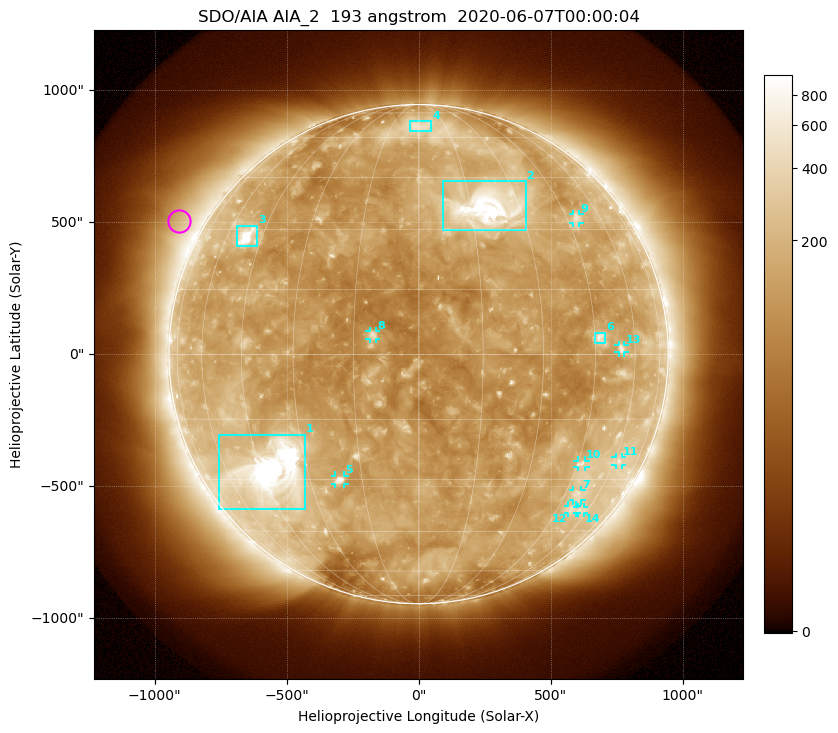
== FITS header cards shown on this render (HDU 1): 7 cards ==
TELESCOP= 'SDO/AIA'
INSTRUME= 'AIA_2'
WAVELNTH=                  193
WAVEUNIT= 'angstrom'
DATE-OBS= '2020-06-07T00:00:04.84'
CTYPE1  = 'HPLN-TAN'
CTYPE2  = 'HPLT-TAN'

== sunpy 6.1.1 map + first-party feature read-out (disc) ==
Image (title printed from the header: SDO/AIA AIA_2  193 angstrom  2020-06-07T00:00:04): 1024 x 1024 px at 2.4 arcsec/px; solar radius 946 arcsec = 394 px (full disc in frame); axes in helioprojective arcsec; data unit not stated in the header (colour bar unlabelled)
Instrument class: DISC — disc imager (sunpy class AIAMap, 193 A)
Bright regions (active regions / flare kernels): reference = the median radial profile (limb darkening/brightening removed); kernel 9 px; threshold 5 sigma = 225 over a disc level ~138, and >= 1.15x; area >= 12 px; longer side >= 9 px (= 22 arcsec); searched inside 0.97 R_sun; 14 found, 14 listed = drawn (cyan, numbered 1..; 9 of them under ~33 arcsec drawn as corner ticks so the feature stays visible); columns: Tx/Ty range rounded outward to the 5 arcsec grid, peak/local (2 s.f.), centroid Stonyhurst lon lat
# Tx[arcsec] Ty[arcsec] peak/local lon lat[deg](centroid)
1 -755..-430 -590..-305 21 -41 -28
2 90..405 470..655 13 +20 +36
3 -690..-610 410..490 11 -51 +28
4 -35..50 845..885 3 +1 +66
5 -320..-280 -495..-460 6.6 -21 -30
6 670..705 40..85 4.2 +47 +4
7 585..620 -555..-515 3 +50 -34
8 -185..-160 55..90 5.4 -10 +4
9 585..610 495..530 3.1 +49 +33
10 600..630 -430..-400 3.6 +46 -26
11 745..770 -420..-390 2.8 +62 -25
12 565..600 -600..-570 2.7 +51 -38
13 755..780 5..35 3.5 +54 +1
14 600..630 -600..-580 2.5 +56 -39
Off-limb structures (1.02-1.3 R_sun): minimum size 162 px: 6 found; the strongest spans PA ~40..80 deg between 1.02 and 1.3 R_sun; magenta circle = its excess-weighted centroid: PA ~60 deg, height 1.1 R_sun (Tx ~-910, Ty ~505 arcsec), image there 2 x the reference